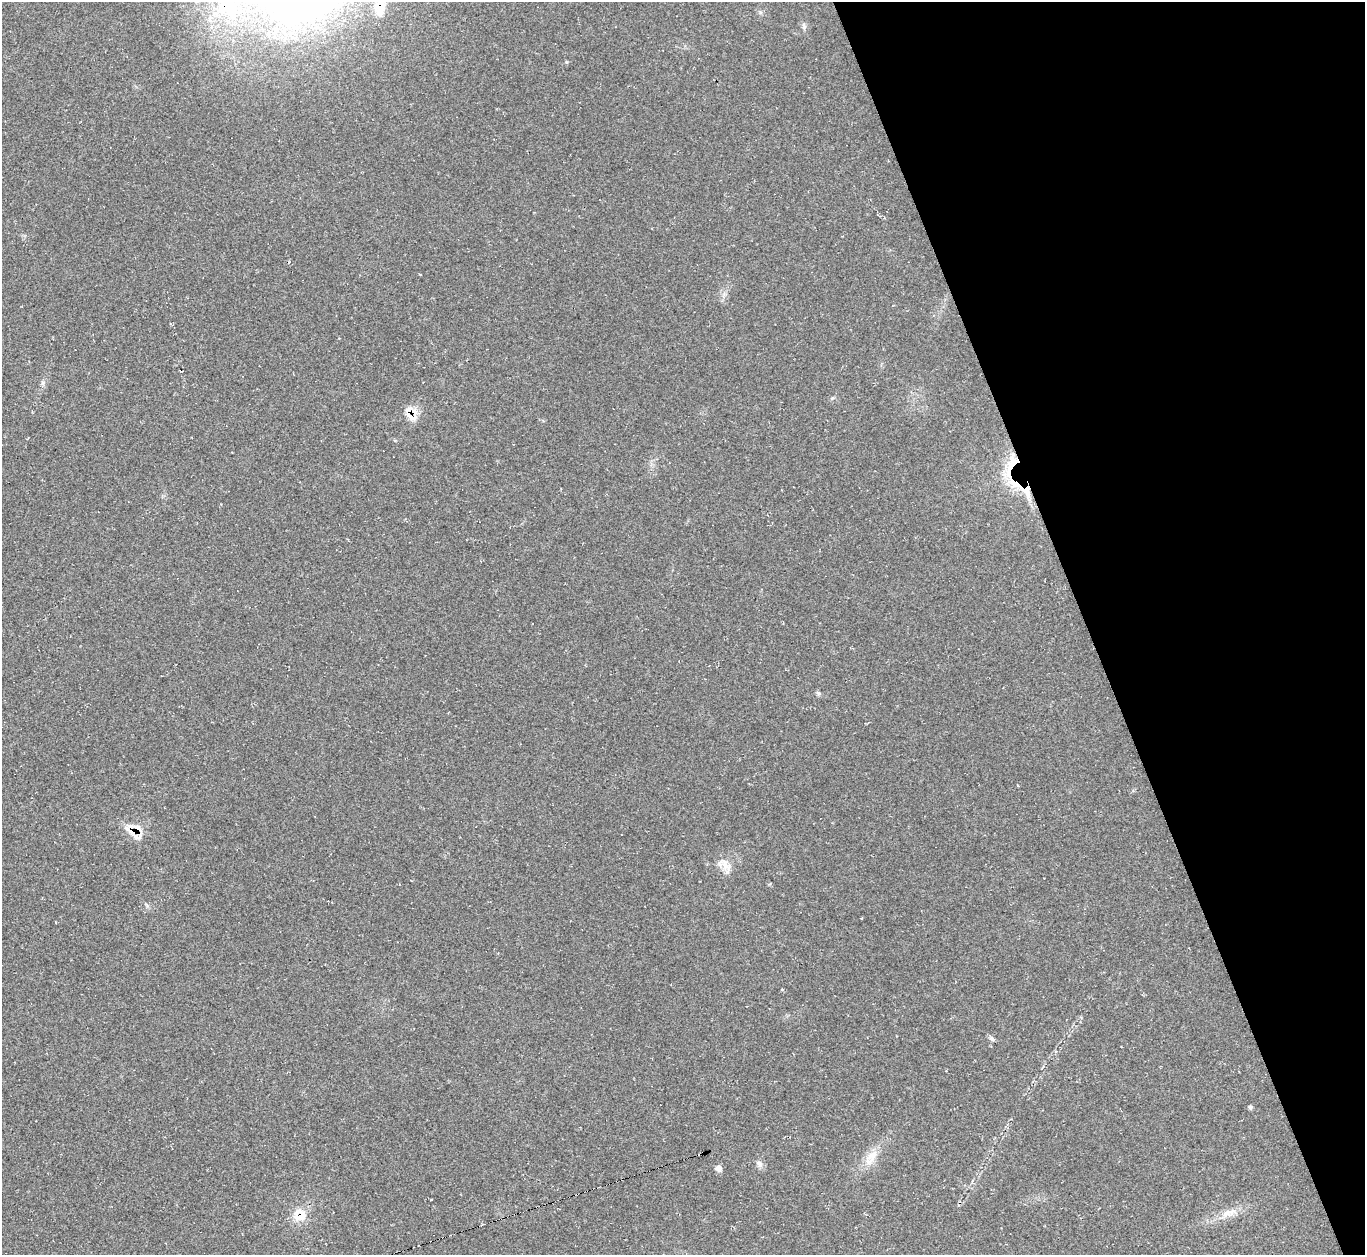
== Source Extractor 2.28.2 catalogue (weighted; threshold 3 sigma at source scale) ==
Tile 12 of 4 x 4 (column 4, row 3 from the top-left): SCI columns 4092-5454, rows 1529-2781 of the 5463 x 5446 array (HDU 1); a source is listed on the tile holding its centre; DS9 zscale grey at full resolution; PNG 1367 x 1257 px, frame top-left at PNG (2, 2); no overlay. Shown black and unused: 20% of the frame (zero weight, under 2 of 3 exposures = <1% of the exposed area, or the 3 px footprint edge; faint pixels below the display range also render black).
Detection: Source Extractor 2.28.2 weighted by HDU 2 'WHT'; one run over the whole footprint, this tile lists its part. Background 0.0604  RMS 0.0071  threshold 0.0319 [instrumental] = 3 sigma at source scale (4.5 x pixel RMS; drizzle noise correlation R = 1.50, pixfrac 1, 0.05/0.05 arcsec/px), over >= 5 px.
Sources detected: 23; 6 inside a brighter listed object's ellipse — not listed separately; the other 17 listed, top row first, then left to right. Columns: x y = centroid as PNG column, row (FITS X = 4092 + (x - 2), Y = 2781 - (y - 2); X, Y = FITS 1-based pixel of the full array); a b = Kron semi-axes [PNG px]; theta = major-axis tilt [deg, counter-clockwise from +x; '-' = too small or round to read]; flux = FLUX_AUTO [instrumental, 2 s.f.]
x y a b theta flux
380 7 23 13 88 14
804 26 10 5 -70 2.1
42 382 7 4 -71 1.4
413 411 12 9 7 7.2
1013 463 24 14 52 20
1014 483 27 11 -40 18
818 693 7 5 -46 1.3
132 828 22 16 67 12
725 864 25 11 -53 7.8
147 906 6 5 - 1.3
992 1039 8 6 -55 1.7
1250 1107 6 5 - 1.3
872 1156 22 13 47 11
759 1164 10 8 -58 3
719 1168 7 7 - 3.4
1229 1213 22 10 14 8.8
300 1215 16 15 - 13
Overlapping masked pixels (flux is a lower limit): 6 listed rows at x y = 380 7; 413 411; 1013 463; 1014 483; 132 828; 300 1215
Isophote crosses this tile's border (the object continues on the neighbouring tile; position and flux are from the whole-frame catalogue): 1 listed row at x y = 380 7
Unlisted compact peaks at least as high as the median listed source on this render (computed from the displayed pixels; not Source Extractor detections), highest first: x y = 832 398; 566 62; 760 12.